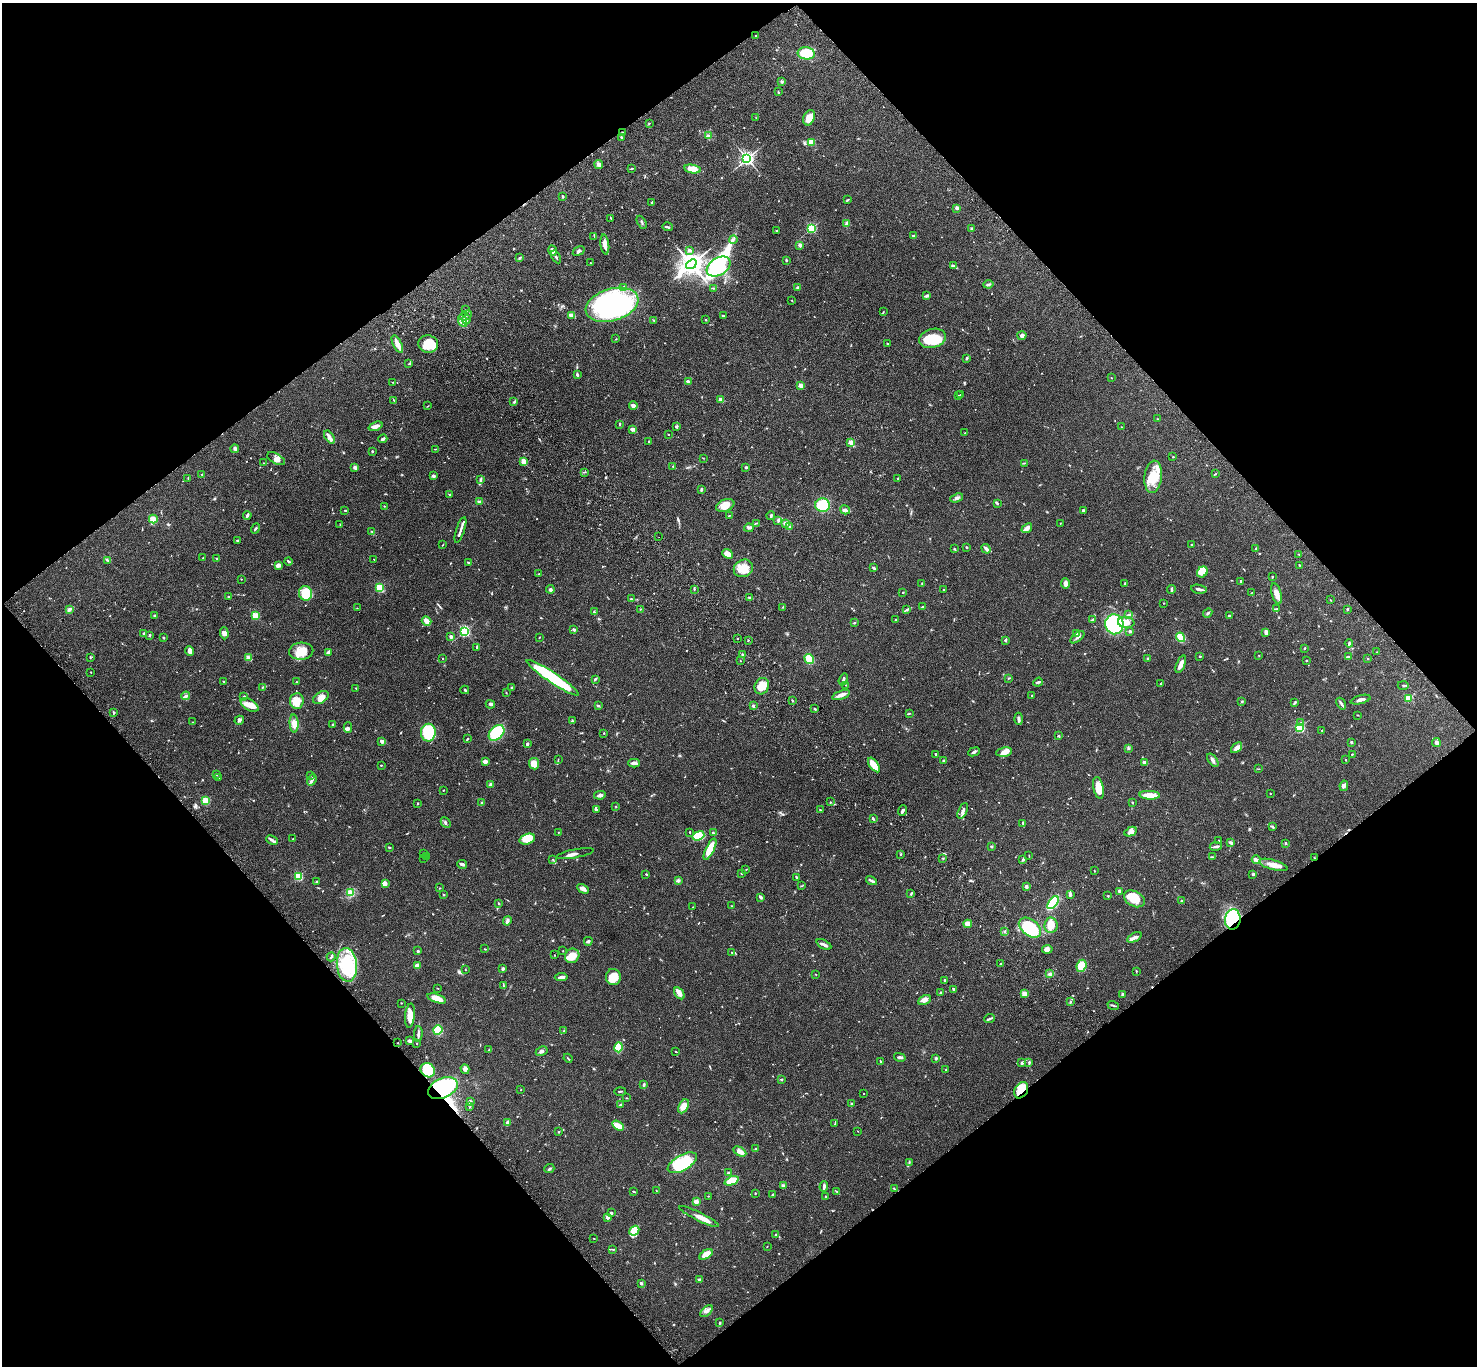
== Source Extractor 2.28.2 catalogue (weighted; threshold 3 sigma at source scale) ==
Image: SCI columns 101-6000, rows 243-5698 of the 6104 x 6081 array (HDU 1 of 3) = the unmasked area's bounding box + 8 px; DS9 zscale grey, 4 x 4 block average (1 PNG px = mean of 4 x 4 image px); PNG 1479 x 1368 px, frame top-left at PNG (2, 3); each listed source drawn as its Kron ellipse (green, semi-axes under 4 px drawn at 4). Shown black and unused: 50% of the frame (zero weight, under 3 of 4 exposures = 6% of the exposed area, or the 3 px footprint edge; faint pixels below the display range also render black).
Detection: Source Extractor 2.28.2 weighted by HDU 2 'WHT'. Background 0.0494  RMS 0.0056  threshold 0.0251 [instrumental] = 3 sigma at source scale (4.5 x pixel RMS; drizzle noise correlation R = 1.50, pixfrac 1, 0.05/0.05 arcsec/px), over >= 5 px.
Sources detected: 825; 2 too faint to see at this stretch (4 x 4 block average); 11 inside a brighter object's white glare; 1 cosmic-ray / hot-pixel residue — neither listed nor drawn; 17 coinciding with a brighter row at this scale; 54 inside a brighter listed object's ellipse — not listed separately; of the other 740, all 500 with FLUX_AUTO >= 1.32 (the completeness limit of this list) listed and drawn (240 fainter detections not listed), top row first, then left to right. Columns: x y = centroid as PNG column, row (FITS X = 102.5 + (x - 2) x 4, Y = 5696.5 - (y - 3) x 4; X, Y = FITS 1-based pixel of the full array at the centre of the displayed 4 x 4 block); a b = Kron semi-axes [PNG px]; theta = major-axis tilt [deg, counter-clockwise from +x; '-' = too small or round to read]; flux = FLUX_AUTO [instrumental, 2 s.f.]
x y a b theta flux
756 36 3 2 - 1.7
806 53 8 6 -6 140
782 81 3 3 - 4.7
778 92 3 2 - 2.6
756 118 2 2 - 1.4
809 118 8 5 67 37
649 123 2 2 - 1.9
622 132 2 2 - 2
709 136 4 3 - 5.3
622 137 3 2 - 4.4
811 142 2 2 - 110
747 158 3 3 - 760
599 165 4 4 - 7.3
632 168 3 2 - 2
692 169 8 4 -11 34
563 197 3 2 - 3
848 200 3 2 - 2.5
652 202 3 2 - 3.2
956 208 4 3 - 6.2
611 218 3 2 - 2.2
642 222 7 2 -60 3.8
847 223 4 3 - 7.8
667 227 5 2 - 4.2
811 228 2 2 - 360
972 229 3 2 - 5.4
776 231 2 2 - 10
914 235 3 2 - 3.2
594 236 2 2 - 1.4
733 239 4 2 - 5.1
605 244 10 3 -82 24
800 245 2 2 - 38
689 250 3 3 - 6.4
552 251 5 3 - 16
579 251 6 3 33 7.1
556 257 7 2 -60 5.3
520 258 4 2 - 3.9
786 260 3 2 - 2.6
591 263 2 2 - 1.4
691 264 6 4 40 2500
953 266 4 3 - 8.3
719 267 13 8 33 320
988 284 5 2 - 5.2
624 287 3 2 - 4.2
713 288 2 2 - 1.6
798 288 3 3 - 9
926 296 3 3 - 4.3
792 300 2 2 - 1.6
612 305 27 16 16 550
466 310 3 2 - 1.6
883 312 3 2 - 2.2
466 315 7 2 25 7
572 315 4 2 - 17
723 316 3 2 - 4.2
466 320 5 3 - 7.3
706 320 2 2 - 2.9
463 321 6 4 -63 16
654 321 3 2 - 2.8
1022 335 4 4 - 10
933 338 13 9 17 100
616 339 2 2 - 1.8
397 344 9 3 -63 33
428 344 10 8 -13 57
888 344 4 2 - 2.3
967 358 3 2 - 4
409 364 3 2 - 2
577 375 4 2 - 4.9
1111 378 2 2 - 1.7
393 382 3 2 - 1.7
688 382 3 2 - 7
801 386 2 2 - 70
961 394 2 2 - 1.4
958 395 2 2 - 2.3
394 400 3 2 - 1.9
721 400 3 2 - 26
514 402 2 2 - 1.8
633 405 4 3 - 10
428 406 3 2 - 1.4
1157 419 2 2 - 1.5
620 424 3 2 - 3
375 426 7 3 21 17
676 427 3 2 - 3.2
1122 427 3 2 - 1.8
632 429 3 2 - 12
965 433 2 2 - 1.3
668 435 2 2 - 2.3
329 437 7 3 -56 11
383 439 4 2 - 6.8
649 441 2 2 - 2.9
851 442 2 2 - 63
235 449 4 3 - 5.7
435 449 3 2 - 1.8
372 451 3 2 - 3.3
1173 457 2 2 - 2.9
703 458 3 2 - 1.5
276 459 10 5 -29 15
524 462 3 3 - 27
263 463 2 2 - 2.3
1024 463 3 2 - 2.1
355 467 4 3 - 8
673 467 3 2 - 1.5
746 467 2 2 - 5.4
584 472 4 2 - 2.7
202 474 2 2 - 3
1215 474 3 2 - 2.1
434 476 4 3 - 5.1
1153 477 16 8 84 67
188 478 3 2 - 2
898 479 2 2 - 4.1
480 480 4 3 - 4.8
701 489 3 2 - 4.4
450 494 3 2 - 2
957 498 7 2 21 6.8
480 501 3 2 - 3.7
997 503 3 2 - 3.6
725 505 9 6 21 35
822 505 7 7 - 110
384 506 2 2 - 1.4
345 510 3 2 - 3
845 510 5 3 - 8.8
1083 511 3 3 - 4
247 515 4 2 - 4.6
730 515 2 2 - 1.4
771 515 5 2 - 5.6
153 519 4 3 - 26
778 520 3 2 - 4.3
757 523 3 2 - 2.8
786 523 4 3 - 14
1060 523 2 2 - 1.4
340 524 2 2 - 1.3
790 527 3 2 - 3.6
255 528 5 2 - 4.3
749 528 4 3 - 6.2
1027 528 6 2 39 28
460 530 13 2 72 11
372 532 2 2 - 2.7
659 537 2 2 - 1.4
237 540 2 2 - 2.5
1192 544 2 2 - 2.2
443 545 3 2 - 1.5
966 547 2 2 - 3.1
1256 548 2 2 - 1.9
954 549 3 2 - 4
986 549 5 3 - 12
727 554 5 4 - 31
1299 554 2 2 - 2.3
203 558 2 2 - 2.8
217 559 3 2 - 2.5
374 559 2 2 - 1.5
107 560 2 2 - 1.9
288 561 4 2 - 4.7
468 562 3 2 - 2.3
278 565 3 2 - 25
1299 565 2 2 - 2.1
743 568 10 8 30 45
874 568 3 2 - 7.5
1202 572 6 5 - 15
539 574 3 2 - 1.9
1272 577 2 2 - 2.4
241 579 2 2 - 1.6
1240 581 2 2 - 6.5
1065 583 5 3 - 17
922 584 3 2 - 2.9
1125 584 3 2 - 4.6
380 588 2 2 - 260
550 589 4 3 - 5.3
694 589 2 2 - 2.1
943 589 3 2 - 1.8
1171 589 4 2 - 5.8
1199 589 8 2 -10 11
902 592 2 2 - 1.8
306 593 7 6 - 100
1251 593 2 2 - 1.3
1276 594 11 5 -74 20
228 597 2 2 - 1.9
750 598 3 2 - 2.6
631 599 3 2 - 3.1
1331 600 2 2 - 2
1163 603 2 2 - 1.6
783 607 3 2 - 2.1
923 607 3 2 - 3.8
357 608 2 2 - 1.3
70 609 3 2 - 2.7
640 609 3 2 - 2.1
1277 609 3 2 - 1.8
1347 609 3 2 - 2.7
906 610 3 2 - 2.7
594 612 2 2 - 2.1
1208 613 5 2 - 4.7
1129 614 3 2 - 3.9
154 615 2 2 - 3.1
255 616 2 2 - 170
1229 616 3 2 - 4.5
895 619 2 2 - 2.5
1093 620 3 3 - 4.8
426 621 5 3 - 19
1126 622 8 5 -6 25
854 623 2 2 - 3.5
1114 624 10 9 - 270
574 630 3 3 - 4.4
464 631 2 2 - 460
1130 631 3 2 - 5.2
1266 632 4 2 - 12
144 633 2 2 - 2.5
224 633 6 4 -87 9.5
1077 634 4 3 - 12
150 635 2 2 - 5.9
451 636 2 2 - 8.4
539 637 2 2 - 1.5
1077 637 8 2 38 7.3
1181 637 5 3 - 49
164 638 2 2 - 2.9
737 639 2 2 - 1.5
748 640 3 2 - 1.6
1005 640 2 2 - 5.4
1349 643 4 2 - 4.6
477 647 4 2 - 5.5
1305 648 2 2 - 3.7
190 651 5 3 - 16
301 651 12 8 3 51
328 652 3 2 - 7.5
1377 652 2 2 - 1.4
742 654 2 2 - 2.8
1259 655 3 2 - 1.6
1200 656 2 2 - 3.9
90 657 3 2 - 2.6
1348 657 4 2 - 3.7
248 658 4 3 - 5.2
1368 658 2 2 - 1.6
442 659 2 2 - 1.6
809 659 5 4 - 53
1148 659 2 2 - 15
1306 660 2 2 - 2.7
740 661 2 2 - 1.7
1181 664 9 4 67 16
91 672 2 2 - 1.5
553 678 31 5 -34 230
1009 678 2 2 - 2.1
595 679 4 2 - 4.4
843 680 6 2 70 7.7
224 681 3 2 - 1.9
296 682 2 2 - 1.6
1038 682 5 2 - 5.1
1160 684 3 2 - 2
846 685 2 2 - 1.6
1403 685 6 2 -1 3.4
762 686 8 7 - 42
263 687 3 2 - 2.3
356 688 3 2 - 1.6
511 688 3 2 - 2.9
465 690 4 2 - 3.6
506 693 2 2 - 2.4
841 695 9 3 21 19
1032 695 2 2 - 3.3
186 696 4 3 - 7.7
244 696 2 2 - 3.1
321 698 9 5 35 20
1409 698 2 2 - 140
792 700 3 2 - 2.1
1361 700 10 2 15 13
297 701 8 7 - 39
1242 701 2 2 - 3.7
1295 703 4 2 - 3.1
490 704 5 3 - 6.8
1341 704 6 2 -57 6.3
250 705 10 5 -30 28
598 706 3 2 - 3.8
753 706 3 2 - 3
815 709 3 2 - 3.1
114 713 3 2 - 3.1
909 713 2 2 - 1.5
1357 715 3 2 - 1.6
1018 719 6 3 -87 8.3
239 720 5 3 - 6.6
572 721 2 2 - 3.8
193 722 3 2 - 1.3
1301 723 3 2 - 4.9
294 724 9 4 -87 23
333 724 2 2 - 4.2
1300 727 2 2 - 280
348 728 5 3 - 6.5
1321 730 2 2 - 1.8
428 733 9 7 89 200
497 733 9 6 44 180
604 733 2 2 - 2.5
1058 736 2 2 - 2.2
467 739 3 2 - 2.5
382 741 3 2 - 9.6
1351 742 2 2 - 6.7
1436 742 4 4 - 9.1
527 744 3 2 - 4.8
1128 748 2 2 - 1.7
1237 748 6 3 42 21
974 752 6 2 23 6.4
1004 752 8 4 10 19
936 754 2 2 - 3.4
1352 754 2 2 - 2.1
558 759 3 2 - 1.5
1213 760 8 3 -51 9.6
1346 760 2 2 - 1.4
485 761 3 2 - 17
944 761 3 2 - 6.4
1145 762 4 3 - 4.7
634 763 6 2 1 15
534 764 6 5 - 29
381 765 2 2 - 2.4
874 765 8 3 -54 62
1258 769 3 2 - 1.5
216 774 2 2 - 2.3
310 775 2 2 - 1.7
218 778 3 2 - 2.5
312 780 6 2 66 10
491 785 2 2 - 47
1344 786 5 4 - 8.6
1098 788 11 5 -78 44
443 790 2 2 - 2.4
1270 793 2 2 - 1.7
600 795 6 3 12 15
1150 795 10 3 -3 53
205 801 2 2 - 210
830 802 2 2 - 1.3
417 803 3 2 - 1.7
481 803 3 2 - 2.3
1132 803 2 2 - 2.3
616 806 2 2 - 1.6
596 809 3 2 - 3.9
820 810 2 2 - 2.1
902 811 5 3 - 5.7
963 811 8 3 64 9.1
873 819 3 2 - 3.1
446 823 6 2 -45 4.7
1023 823 4 2 - 6.6
1272 827 3 2 - 3.5
558 832 2 2 - 1.6
690 832 2 2 - 1.7
1131 832 6 2 26 7.4
713 833 3 2 - 3.2
698 836 6 4 20 120
293 839 2 2 - 1.4
527 839 8 5 18 57
272 840 6 3 -25 8.1
1219 840 2 2 - 1.4
1231 843 3 2 - 8.5
1286 844 3 2 - 2.8
991 846 2 2 - 14
1216 846 6 2 9 10
389 847 3 2 - 3.3
710 849 12 4 65 67
424 853 2 2 - 1.3
575 854 19 3 10 11
901 854 2 2 - 7.1
426 856 2 2 - 1.5
1029 856 3 2 - 1.3
1212 857 2 2 - 1.5
423 858 2 2 - 1.4
1314 858 2 2 - 1.9
553 859 2 2 - 1.6
943 859 2 2 - 1.5
1023 859 3 2 - 3.1
1256 860 4 3 - 12
462 864 5 3 - 9.3
1273 865 15 5 -15 31
746 869 2 2 - 1.5
1094 871 2 2 - 1.7
741 873 2 2 - 2.2
646 874 3 2 - 2.5
1253 874 2 2 - 6.7
298 876 2 2 - 210
797 877 4 2 - 4.7
678 881 3 3 - 7
871 881 6 3 -29 6.5
317 882 2 2 - 3.8
385 883 4 3 - 7.9
801 886 2 2 - 1.6
1026 887 2 2 - 33
440 888 2 2 - 1.8
583 889 6 3 -29 16
1120 891 3 2 - 11
351 893 4 3 - 8.9
911 894 3 2 - 2.4
1070 894 4 3 - 6.3
444 895 3 2 - 1.9
1108 896 2 2 - 2.8
760 897 3 2 - 9.4
1134 899 11 7 -28 59
1181 901 2 2 - 2.1
499 903 3 2 - 2.9
1053 903 7 3 53 170
731 906 2 2 - 1.9
693 907 2 2 - 1.5
1233 919 10 7 82 250
507 921 5 3 - 6.1
968 924 4 4 - 17
1051 925 7 6 - 24
1030 928 13 8 -38 200
1005 932 3 2 - 2.3
1134 937 8 4 27 12
588 941 4 2 - 5.8
824 944 8 2 -27 11
484 949 2 2 - 1.3
1047 949 5 4 - 13
418 951 2 2 - 5
563 951 2 2 - 1.3
732 953 2 2 - 2.1
554 955 2 2 - 1.6
572 956 7 7 - 41
331 957 4 2 - 4
1001 963 2 2 - 1.4
347 965 17 10 -85 140
417 966 3 3 - 18
1081 966 6 5 - 62
503 969 3 2 - 7.6
465 970 2 2 - 1.7
1136 971 2 2 - 1.9
816 974 2 2 - 2.1
1050 974 3 2 - 4.1
561 977 6 3 6 11
613 977 8 7 - 54
945 980 3 3 - 3.1
503 986 3 2 - 2.2
438 988 2 2 - 1.3
953 989 3 2 - 3.5
940 992 2 2 - 3.5
679 993 7 3 -56 19
1024 994 3 3 - 24
1123 995 3 2 - 11
437 998 10 3 -18 39
924 1000 7 3 25 17
1070 1002 3 2 - 2.9
401 1003 2 2 - 1.4
1113 1005 6 2 -18 3.8
410 1016 12 5 84 37
989 1019 5 2 - 5.6
438 1030 5 4 - 60
564 1031 3 2 - 3.2
418 1034 8 2 87 10
410 1041 4 2 - 17
398 1043 2 2 - 1.8
417 1043 2 2 - 2
619 1047 5 3 - 110
489 1050 4 2 - 3.3
542 1051 6 2 27 8.1
676 1052 2 2 - 2.6
900 1057 6 2 -14 7.6
568 1058 5 2 - 2.7
936 1058 2 2 - 4.8
880 1061 3 2 - 2.5
1022 1063 4 2 - 5.6
1029 1063 4 2 - 3.4
465 1069 5 3 - 12
428 1070 7 6 - 76
946 1070 2 2 - 2.5
781 1080 2 2 - 3.3
644 1085 3 2 - 3.3
443 1088 15 10 23 400
521 1090 2 2 - 1.4
1021 1090 9 6 61 73
620 1091 6 2 2 3
863 1093 2 2 - 1.4
626 1098 2 2 - 1.5
470 1102 3 2 - 3.9
851 1103 2 2 - 1.5
620 1105 2 2 - 5.5
684 1106 7 4 62 25
470 1107 2 2 - 1.4
507 1123 4 3 - 9.4
835 1124 3 2 - 2.8
618 1126 6 4 -33 29
858 1131 2 2 - 1.8
558 1132 2 2 - 1.5
755 1149 3 2 - 3.5
740 1151 7 3 -28 24
682 1163 16 7 29 110
909 1163 3 2 - 2.2
549 1169 5 2 - 4.1
728 1173 2 2 - 3
732 1181 7 4 21 51
783 1186 4 3 - 4.8
824 1186 5 2 - 9.9
894 1188 3 2 - 2.4
656 1190 2 2 - 1.4
633 1191 3 2 - 2.6
837 1192 3 2 - 2.4
755 1193 2 2 - 1.9
772 1194 2 2 - 3
708 1196 2 2 - 1.4
826 1197 2 2 - 2.8
696 1201 3 2 - 17
611 1213 2 2 - 6.2
607 1217 2 2 - 36
699 1217 22 3 -26 31
634 1231 5 3 - 14
775 1235 3 2 - 3.4
594 1238 3 2 - 1.5
767 1246 2 2 - 1.4
613 1249 4 2 - 2.7
706 1254 7 4 31 38
699 1279 3 2 - 3.5
641 1283 2 2 - 6.6
707 1311 7 2 44 8.5
720 1323 2 2 - 4
Overlapping masked pixels (flux is a lower limit): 5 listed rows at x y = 622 132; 1314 858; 1233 919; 443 1088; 1021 1090
Diffuse or blended objects may show on this block-average render without a row.